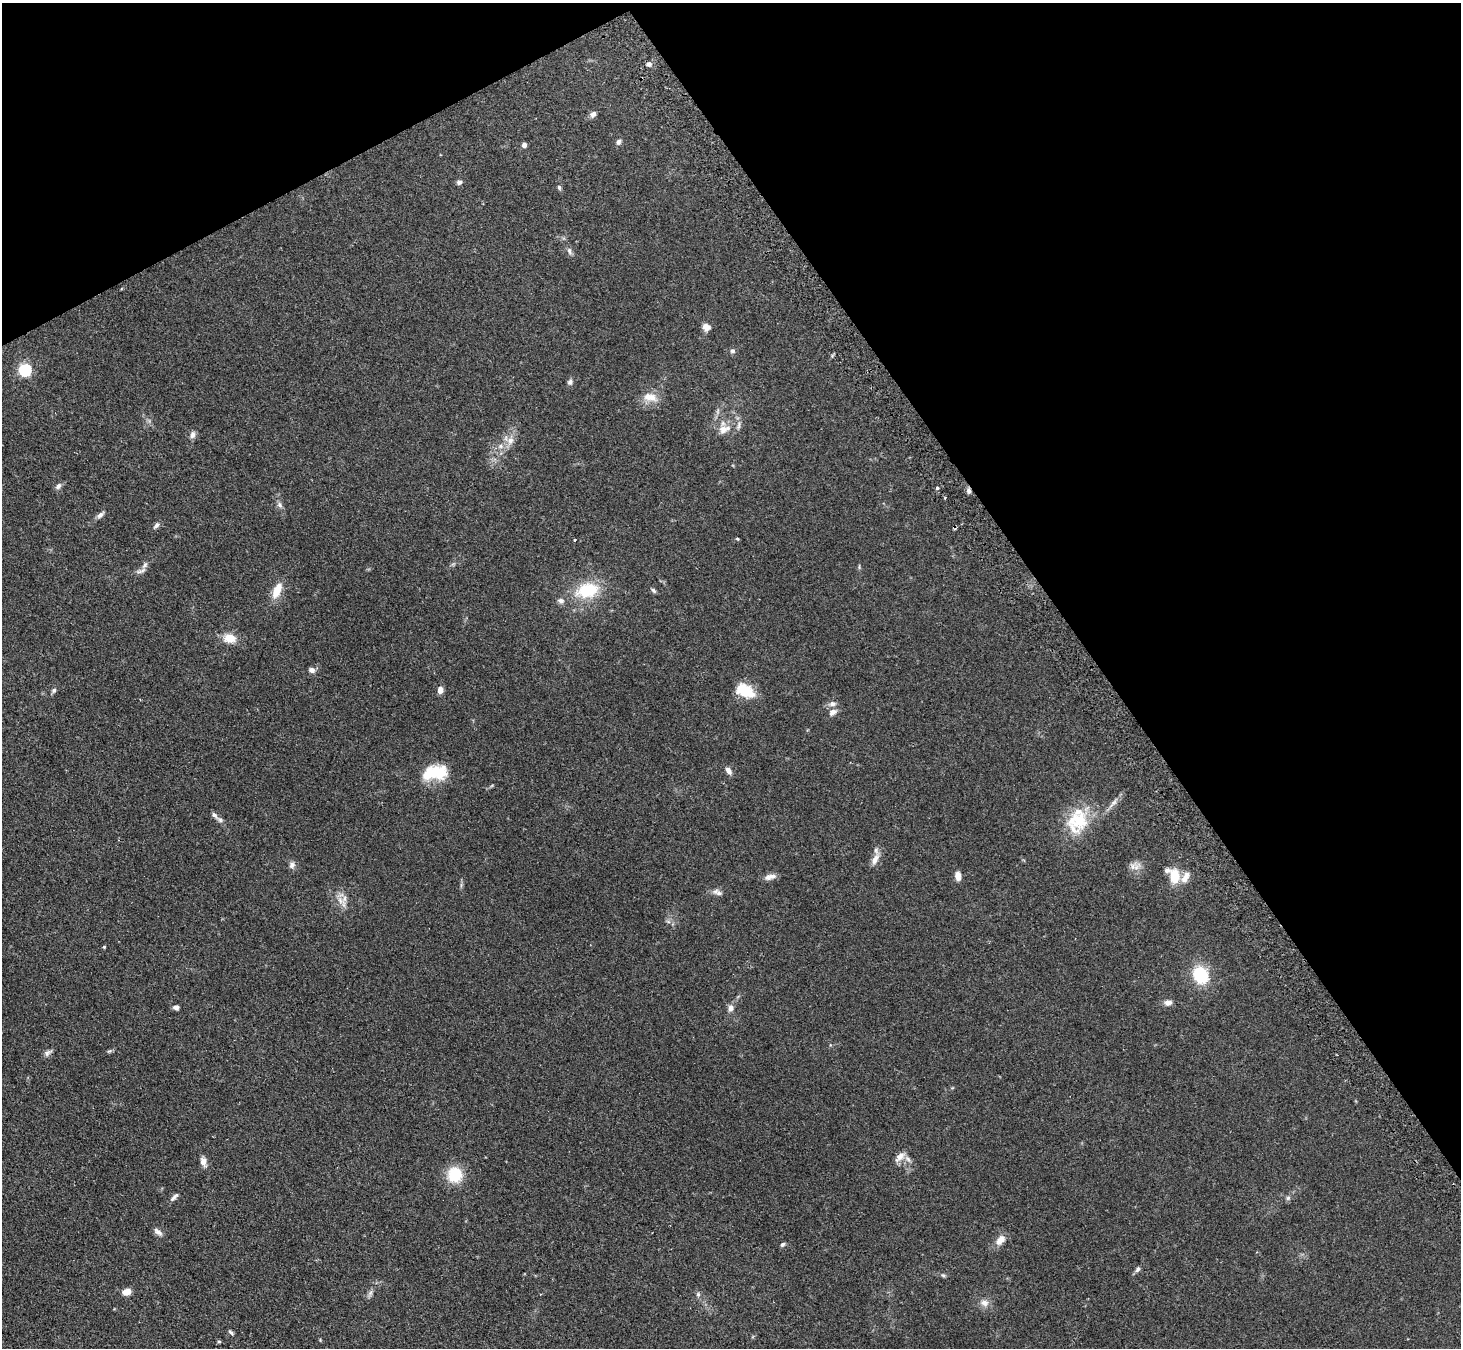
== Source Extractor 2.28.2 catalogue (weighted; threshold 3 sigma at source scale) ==
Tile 3 of 4 x 4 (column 3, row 1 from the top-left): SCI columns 2950-4408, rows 4209-5554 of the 5898 x 5865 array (HDU 1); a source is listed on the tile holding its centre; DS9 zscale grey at full resolution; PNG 1463 x 1350 px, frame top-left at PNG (2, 3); no overlay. Shown black and unused: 31% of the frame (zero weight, under 2 of 3 exposures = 3% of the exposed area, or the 3 px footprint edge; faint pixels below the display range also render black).
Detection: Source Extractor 2.28.2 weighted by HDU 2 'WHT'; one run over the whole footprint, this tile lists its part. Background 0.0955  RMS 0.0063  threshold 0.0281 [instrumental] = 3 sigma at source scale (4.5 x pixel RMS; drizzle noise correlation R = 1.50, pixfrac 1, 0.05/0.05 arcsec/px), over >= 5 px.
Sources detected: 81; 2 cosmic-ray / hot-pixel residue — not listed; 3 inside a brighter listed object's ellipse — not listed separately; the other 76 listed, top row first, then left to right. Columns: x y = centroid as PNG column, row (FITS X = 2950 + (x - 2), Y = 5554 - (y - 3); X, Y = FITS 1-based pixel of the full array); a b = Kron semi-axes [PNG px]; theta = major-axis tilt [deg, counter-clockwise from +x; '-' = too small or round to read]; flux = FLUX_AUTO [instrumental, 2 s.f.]
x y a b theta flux
593 114 8 6 46 2.2
618 142 8 6 66 1.6
524 145 4 4 - 2.9
459 182 7 6 - 1.5
559 187 6 4 -73 1.2
569 251 11 5 -69 2
706 327 9 8 - 3.6
732 351 6 6 - 1.5
25 369 6 6 - 90
570 382 7 6 - 1.9
650 397 21 12 -10 7.9
717 411 9 4 81 1.5
739 425 12 5 81 2.2
723 429 12 11 - 5.7
192 435 10 7 76 2.3
510 441 13 10 70 5.3
58 486 9 6 51 2.1
937 488 3 3 - 2.4
969 491 7 5 -56 1.9
945 498 3 2 - 0.63
280 505 9 6 -58 2
100 515 10 5 39 2.3
156 525 10 6 53 1.7
737 539 4 3 - 0.68
575 540 3 3 - 0.74
141 571 15 5 16 2.2
587 590 26 16 14 27
653 590 7 5 -46 1.2
277 591 21 10 67 8.8
561 601 9 7 -18 2.3
229 638 18 13 -11 8.3
312 670 7 6 - 2.8
54 690 7 6 - 1.4
440 690 8 6 87 3.3
745 691 19 11 -26 19
832 704 10 7 2 2.7
833 712 10 8 28 3.4
728 771 9 6 -56 3.1
434 773 30 16 10 23
492 785 6 4 20 0.68
1114 802 14 6 54 3.2
214 815 13 6 -45 2.5
1078 820 35 28 60 28
875 859 21 8 65 4.9
292 865 10 8 71 2.4
1136 867 17 11 60 4.8
958 876 10 7 -85 3.9
1174 876 16 11 -85 14
770 877 15 6 11 3.9
1185 877 18 8 61 5.3
719 893 9 7 -14 2.3
344 899 12 8 62 4.1
668 921 7 4 -19 1.2
104 947 4 4 - 0.67
1200 975 17 14 -65 27
1168 1002 9 7 17 3.2
176 1007 6 5 - 2.4
730 1008 9 7 73 3
109 1051 7 4 43 0.91
47 1053 11 6 30 2.1
900 1157 17 9 45 4.6
203 1162 12 7 -75 3.4
455 1175 19 18 - 17
174 1197 13 5 45 2.1
1288 1198 6 6 - 1.2
158 1232 12 6 -39 2.5
1000 1240 13 9 50 5.5
782 1244 6 5 - 1.2
1138 1269 9 6 51 1.6
943 1275 7 5 -30 1
126 1292 9 6 17 5.2
370 1293 9 6 61 1.9
698 1294 7 6 - 1.4
984 1303 12 10 -26 4
231 1332 8 4 -51 1.1
219 1341 5 3 - 0.66
Overlapping masked pixels (flux is a lower limit): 1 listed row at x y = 969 491